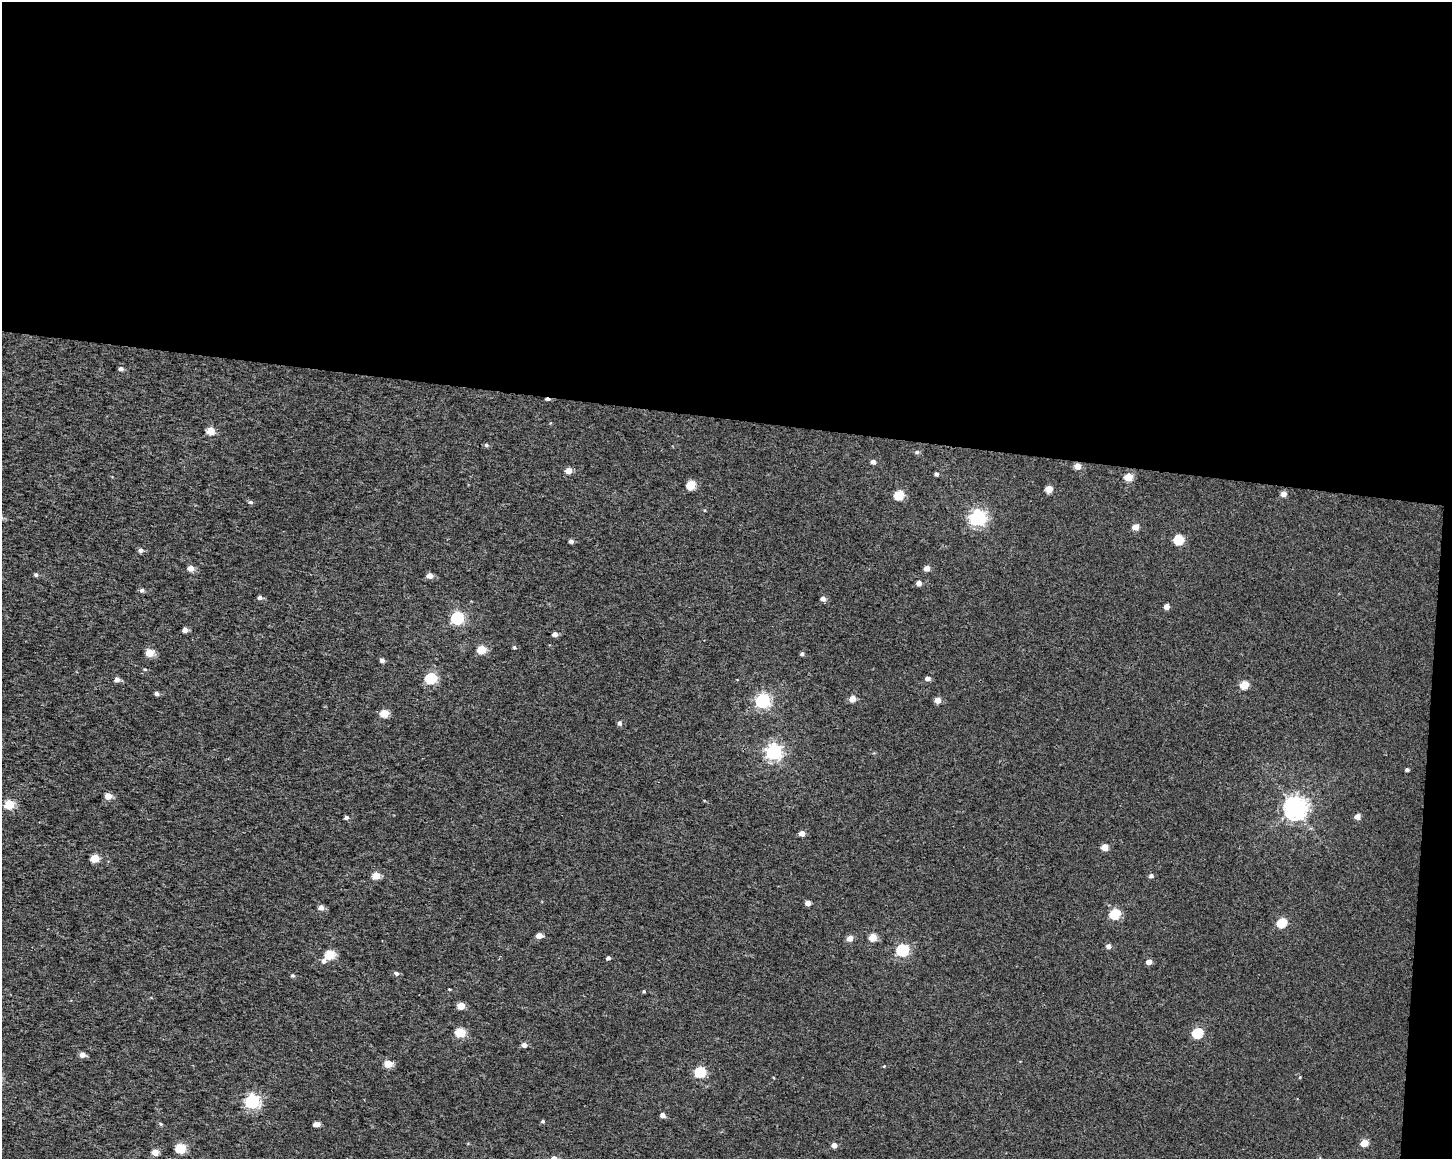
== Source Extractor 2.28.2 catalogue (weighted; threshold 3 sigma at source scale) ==
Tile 3 of 3 x 4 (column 3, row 1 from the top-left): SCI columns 3186-4635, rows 3477-4633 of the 4868 x 4642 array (HDU 1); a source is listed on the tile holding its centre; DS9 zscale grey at full resolution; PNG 1454 x 1161 px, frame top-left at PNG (2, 2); no overlay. Shown black and unused: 37% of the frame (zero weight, under 3 of 4 exposures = <1% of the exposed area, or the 3 px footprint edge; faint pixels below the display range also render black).
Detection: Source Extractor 2.28.2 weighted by HDU 2 'WHT'; one run over the whole footprint, this tile lists its part. Background 9.45e-04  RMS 0.0025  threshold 0.0111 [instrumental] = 3 sigma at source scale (4.5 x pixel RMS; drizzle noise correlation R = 1.50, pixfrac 1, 0.0396/0.0396 arcsec/px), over >= 5 px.
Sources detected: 93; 1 cosmic-ray / hot-pixel residue — not listed; the other 92 listed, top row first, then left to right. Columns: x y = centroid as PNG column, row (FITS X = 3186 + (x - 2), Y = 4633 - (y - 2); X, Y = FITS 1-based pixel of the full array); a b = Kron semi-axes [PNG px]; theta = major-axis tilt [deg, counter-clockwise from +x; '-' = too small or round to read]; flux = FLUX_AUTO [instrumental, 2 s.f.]
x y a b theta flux
121 369 5 5 - 0.8
210 431 5 5 - 5.6
486 445 5 4 - 0.45
917 452 5 4 - 0.5
873 462 5 4 - 1
1078 466 5 5 - 2.6
569 470 5 5 - 2.2
936 474 4 4 - 0.57
1128 477 5 5 - 5.3
691 485 5 5 - 8.4
1049 489 5 5 - 4
1283 494 5 5 - 1.8
899 495 5 5 - 11
251 502 6 5 - 0.42
977 518 7 6 - 74
1136 527 5 5 - 2.6
1179 540 6 5 - 12
571 541 5 4 - 0.71
140 550 6 5 - 0.84
191 568 5 5 - 2
927 568 5 4 - 2
36 575 5 5 - 0.46
430 576 5 5 - 1.9
919 583 5 5 - 1.4
142 590 5 5 - 0.69
260 597 5 5 - 0.77
823 599 5 5 - 1.1
1166 607 5 4 - 1.5
457 618 6 6 - 34
185 630 5 5 - 1.2
555 634 5 4 - 1.2
514 647 5 4 - 0.37
481 649 5 5 - 7.6
150 653 5 5 - 5.8
802 654 5 4 - 0.48
382 660 5 5 - 0.71
145 669 5 3 - 0.25
431 678 6 5 - 21
928 678 5 4 - 1.1
117 679 5 5 - 1.3
1244 685 6 5 - 5.5
157 693 5 4 - 0.64
853 699 5 5 - 2.4
938 700 5 4 - 2.5
763 701 6 6 - 50
384 713 5 5 - 6.5
619 723 6 5 - 0.69
774 752 6 6 - 78
1407 770 4 3 - 0.52
108 796 5 5 - 3.1
9 804 5 5 - 11
1295 808 8 7 - 190
1357 816 5 5 - 1.8
346 817 4 4 - 0.61
802 833 5 4 - 1.6
1105 847 5 5 - 3.2
95 858 5 5 - 6.6
376 876 5 5 - 4.5
1151 876 5 4 - 0.71
808 903 5 4 - 1.4
321 907 5 5 - 1.4
1115 914 6 5 - 14
1282 923 6 5 - 11
539 935 5 4 - 2
873 937 5 5 - 5
850 938 5 5 - 1.9
1108 946 5 5 - 1
902 950 6 6 - 30
330 955 5 5 - 12
608 958 4 3 - 0.66
324 961 6 5 - 0.91
1149 962 5 4 - 1.8
396 973 6 5 - 0.57
293 975 5 5 - 0.39
644 991 4 3 - 0.33
461 1006 5 5 - 4.3
460 1032 5 5 - 11
1197 1033 6 5 - 14
524 1045 5 5 - 1.3
83 1055 5 5 - 1.5
388 1064 5 5 - 5.7
884 1066 3 3 - 0.18
700 1072 6 5 - 18
252 1102 6 6 - 49
663 1115 5 4 - 1.3
543 1121 5 4 - 0.31
160 1124 6 4 -22 0.35
316 1124 6 4 -3 1.8
1364 1143 5 5 - 4.8
834 1145 5 4 - 1.5
180 1148 5 5 - 14
155 1152 5 5 - 2.7
Overlapping masked pixels (flux is a lower limit): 1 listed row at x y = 1078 466